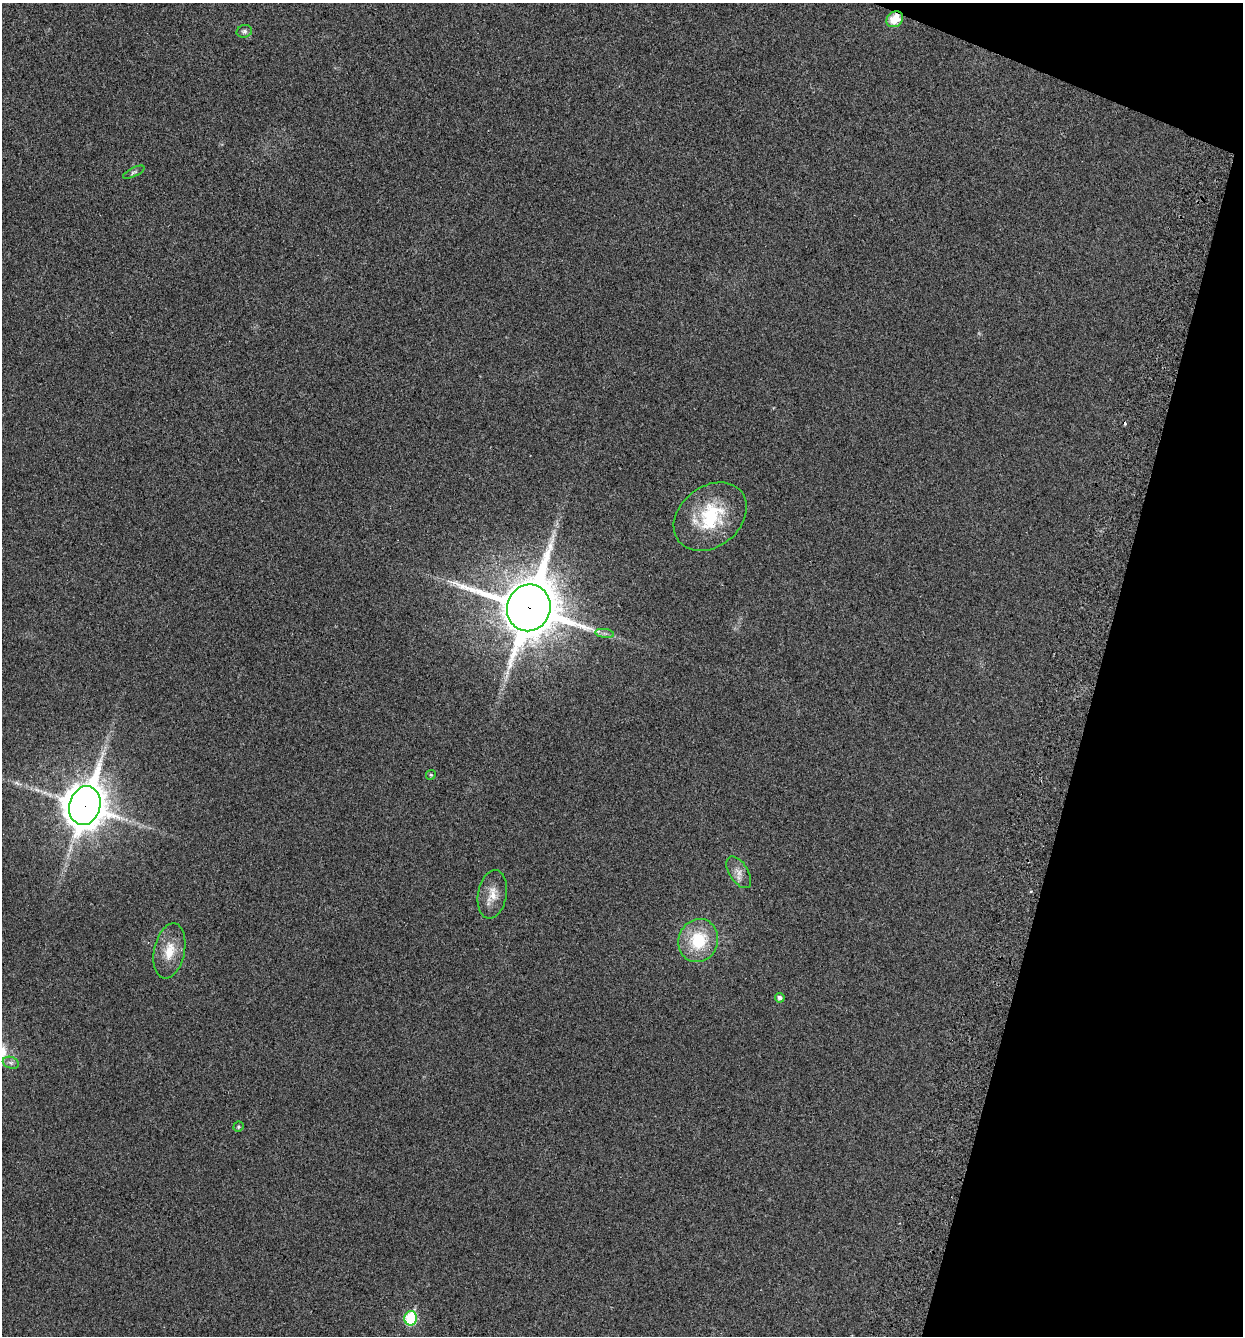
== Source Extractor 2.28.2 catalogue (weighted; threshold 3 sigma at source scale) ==
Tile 8 of 4 x 4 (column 4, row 2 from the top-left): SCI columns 3905-5145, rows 2671-4004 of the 5408 x 5362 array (HDU 1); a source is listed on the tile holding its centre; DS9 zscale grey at full resolution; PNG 1245 x 1338 px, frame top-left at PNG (2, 3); each listed source drawn as its Kron ellipse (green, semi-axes under 4 px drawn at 4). Shown black and unused: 13% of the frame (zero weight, under 2 of 3 exposures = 3% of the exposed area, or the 3 px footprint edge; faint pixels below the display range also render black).
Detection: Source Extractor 2.28.2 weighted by HDU 2 'WHT'; one run over the whole footprint, this tile lists its part. Background 0.0559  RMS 0.0085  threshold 0.0384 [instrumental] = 3 sigma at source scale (4.5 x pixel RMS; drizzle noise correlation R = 1.50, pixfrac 1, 0.05/0.05 arcsec/px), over >= 5 px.
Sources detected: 18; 1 cosmic-ray / hot-pixel residue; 1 long thin detection or spike segment (spike, bleed or trail) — neither listed nor drawn; the other 16 listed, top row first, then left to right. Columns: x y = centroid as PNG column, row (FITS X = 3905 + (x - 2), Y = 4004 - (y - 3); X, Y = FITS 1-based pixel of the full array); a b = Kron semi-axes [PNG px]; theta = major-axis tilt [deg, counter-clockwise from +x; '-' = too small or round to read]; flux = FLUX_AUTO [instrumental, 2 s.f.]
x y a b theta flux
895 19 9 7 39 20
244 31 8 6 14 2.3
134 172 11 4 26 2
710 517 40 30 39 59
529 608 23 21 71 4700
605 633 9 4 -9 2.7
431 775 5 4 - 1.2
85 805 19 15 74 2200
739 872 18 9 -58 7.3
492 894 24 14 80 13
698 941 22 19 71 39
169 951 28 15 78 19
780 998 5 5 - 2.9
11 1063 8 5 -18 2.8
238 1127 5 5 - 1.3
411 1318 7 6 - 68
Overlapping masked pixels (flux is a lower limit): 3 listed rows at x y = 895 19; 529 608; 85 805